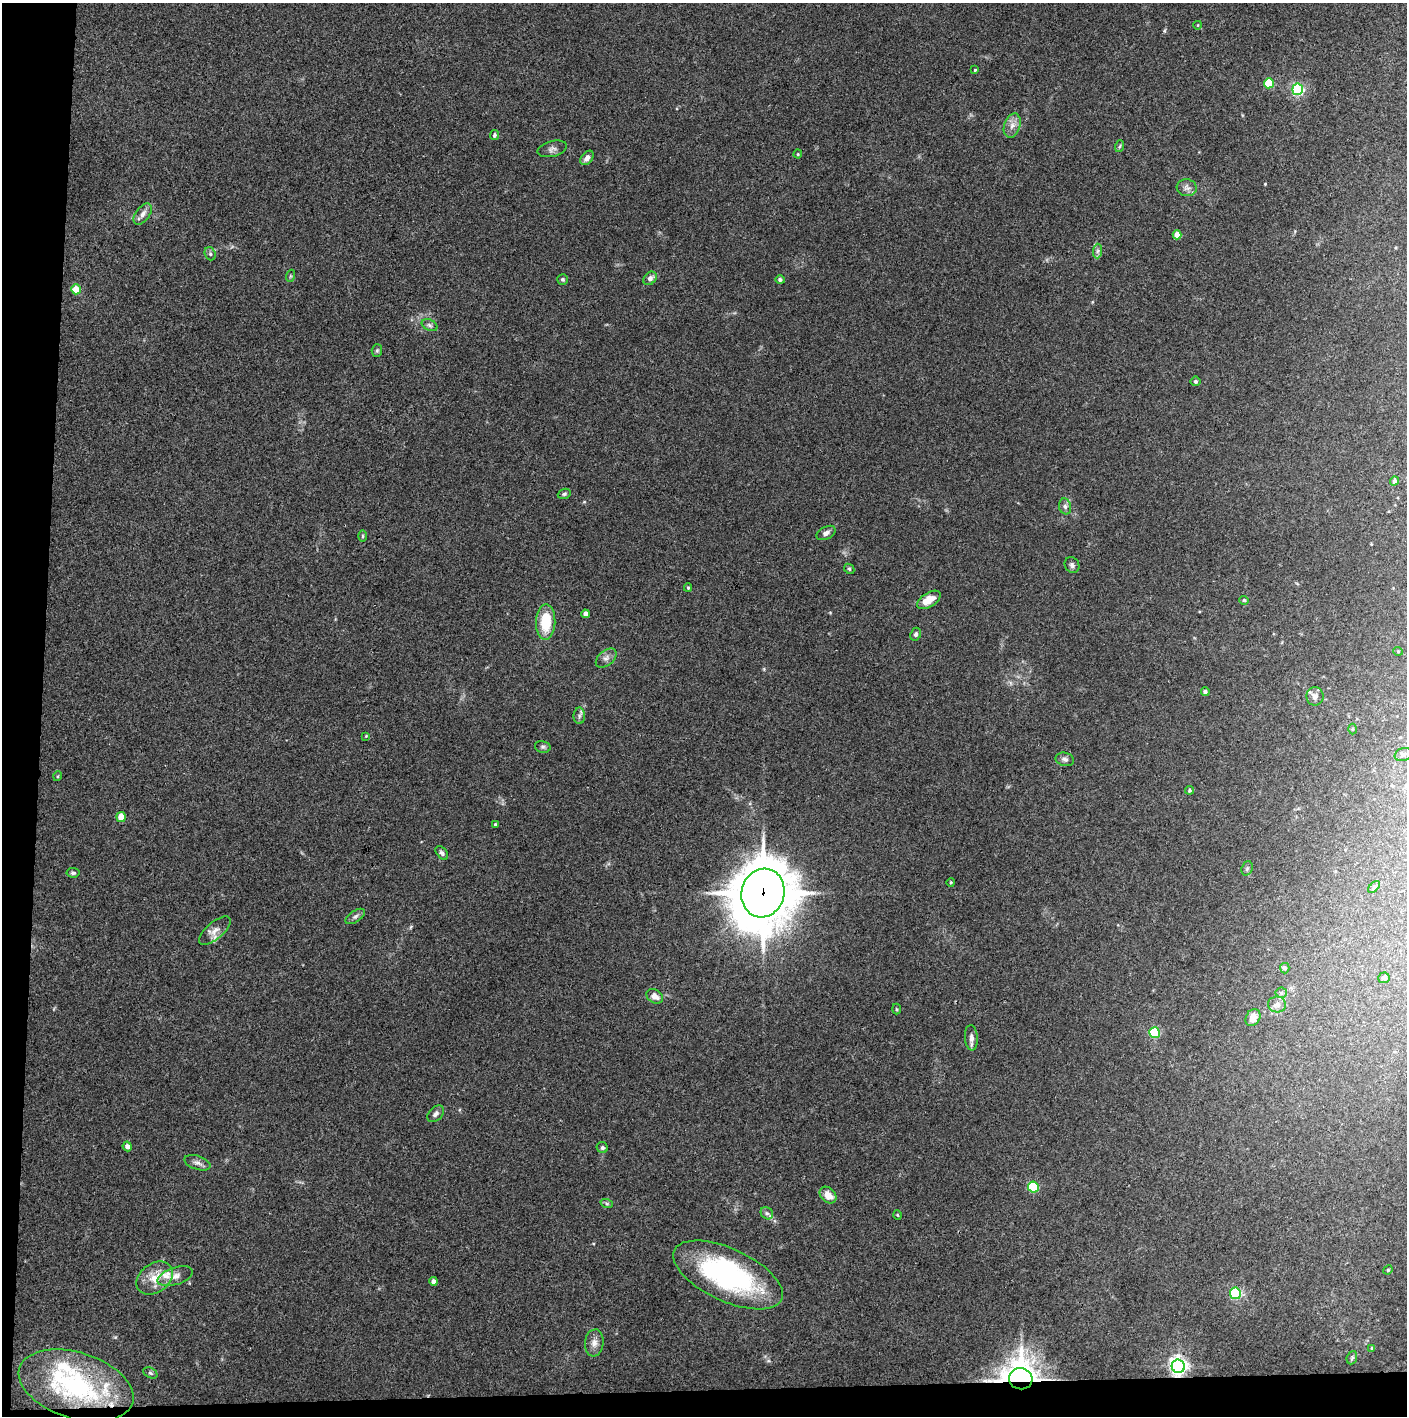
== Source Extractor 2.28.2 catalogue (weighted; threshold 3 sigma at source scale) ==
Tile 7 of 3 x 3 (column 1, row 3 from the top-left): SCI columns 1-1405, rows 1-1414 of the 4221 x 4245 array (HDU 1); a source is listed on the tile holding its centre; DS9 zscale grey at full resolution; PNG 1409 x 1418 px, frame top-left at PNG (2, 3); each listed source drawn as its Kron ellipse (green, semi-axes under 4 px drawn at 4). Shown black and unused: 5% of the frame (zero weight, under 3 of 4 exposures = <1% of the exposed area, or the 3 px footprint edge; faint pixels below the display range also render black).
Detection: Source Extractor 2.28.2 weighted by HDU 2 'WHT'; one run over the whole footprint, this tile lists its part. Background 0.0339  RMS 0.0046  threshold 0.0208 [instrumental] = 3 sigma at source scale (4.5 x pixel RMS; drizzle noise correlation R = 1.50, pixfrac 1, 0.05/0.05 arcsec/px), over >= 5 px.
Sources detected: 93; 4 inside a brighter listed object's ellipse — not listed separately; the other 89 listed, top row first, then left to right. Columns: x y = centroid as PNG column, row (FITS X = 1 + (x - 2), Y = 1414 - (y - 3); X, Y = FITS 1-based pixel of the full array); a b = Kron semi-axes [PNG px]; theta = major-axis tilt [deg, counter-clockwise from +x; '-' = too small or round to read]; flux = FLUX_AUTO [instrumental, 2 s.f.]
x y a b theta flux
1198 25 4 3 - 0.32
975 70 3 3 - 0.48
1269 83 5 5 - 16
1298 89 5 5 - 67
1012 126 12 8 71 3.2
494 135 5 4 - 0.95
1120 146 6 3 70 0.59
552 149 15 7 15 2.2
798 154 4 4 - 0.48
587 158 8 5 49 2.2
1187 188 10 8 -7 2.1
143 214 12 7 53 2.6
1177 235 4 4 - 6.5
1098 251 7 4 88 1.1
210 254 7 5 -69 0.93
290 276 6 4 71 0.56
650 278 7 5 45 1.9
563 279 5 5 - 0.78
780 280 4 4 - 1.1
76 289 5 5 - 7.2
429 325 8 5 -27 1.2
377 350 6 5 - 0.76
1195 381 5 5 - 0.95
1394 481 5 4 - 1.8
564 494 7 5 20 0.85
1065 506 8 6 -74 1.3
826 533 10 6 28 1.7
362 536 6 4 89 0.57
1072 565 8 7 - 1.2
849 569 6 4 -45 0.59
688 588 4 4 - 0.53
929 600 13 7 32 6.2
1244 600 4 4 - 0.48
585 614 4 4 - 2.9
546 622 18 9 89 15
916 634 6 5 - 1.2
1398 651 5 3 - 0.39
606 658 12 7 40 2.2
1205 692 4 4 - 0.9
1315 696 9 8 - 2.1
579 716 8 5 90 1.2
1352 729 5 3 - 0.48
366 736 4 3 - 0.36
543 747 8 6 -13 1.1
1403 754 8 6 20 1
1065 759 9 6 -13 1.5
58 776 5 3 - 0.45
1189 790 4 4 - 0.68
121 817 5 4 - 7.8
495 825 3 3 - 0.78
442 853 8 5 -49 1
1247 868 7 5 70 0.95
73 873 6 4 -7 0.87
951 882 4 3 - 0.51
1374 887 7 4 46 0.77
763 893 24 21 73 2400
355 916 11 5 34 1.4
215 931 19 8 41 3.8
1285 968 5 5 - 1.1
1384 978 6 5 - 1.5
1281 993 6 5 - 0.78
655 996 9 6 -30 3.2
1277 1004 9 8 - 2.1
896 1009 5 3 - 0.45
1253 1018 9 7 59 4.6
1155 1033 5 5 - 34
971 1038 13 6 -86 2.2
436 1114 10 6 46 1.7
127 1146 5 4 - 2.4
602 1148 6 5 - 1
197 1163 13 7 -18 2
1033 1187 5 5 - 33
828 1195 9 7 -45 4.8
607 1204 6 4 -19 0.76
767 1213 7 5 -42 1.1
897 1215 5 3 - 0.39
1388 1270 5 4 - 0.46
728 1275 59 26 -25 82
175 1276 18 8 18 3.6
155 1278 20 14 36 8.3
433 1281 4 4 - 1.8
1235 1293 5 5 - 43
594 1343 13 9 84 3.3
1372 1348 4 4 - 0.52
1352 1358 7 5 68 0.75
1178 1366 7 6 - 210
150 1373 7 5 -27 0.8
1021 1379 12 10 -16 800
76 1385 59 33 -17 57
Overlapping masked pixels (flux is a lower limit): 4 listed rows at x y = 763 893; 1178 1366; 1021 1379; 76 1385